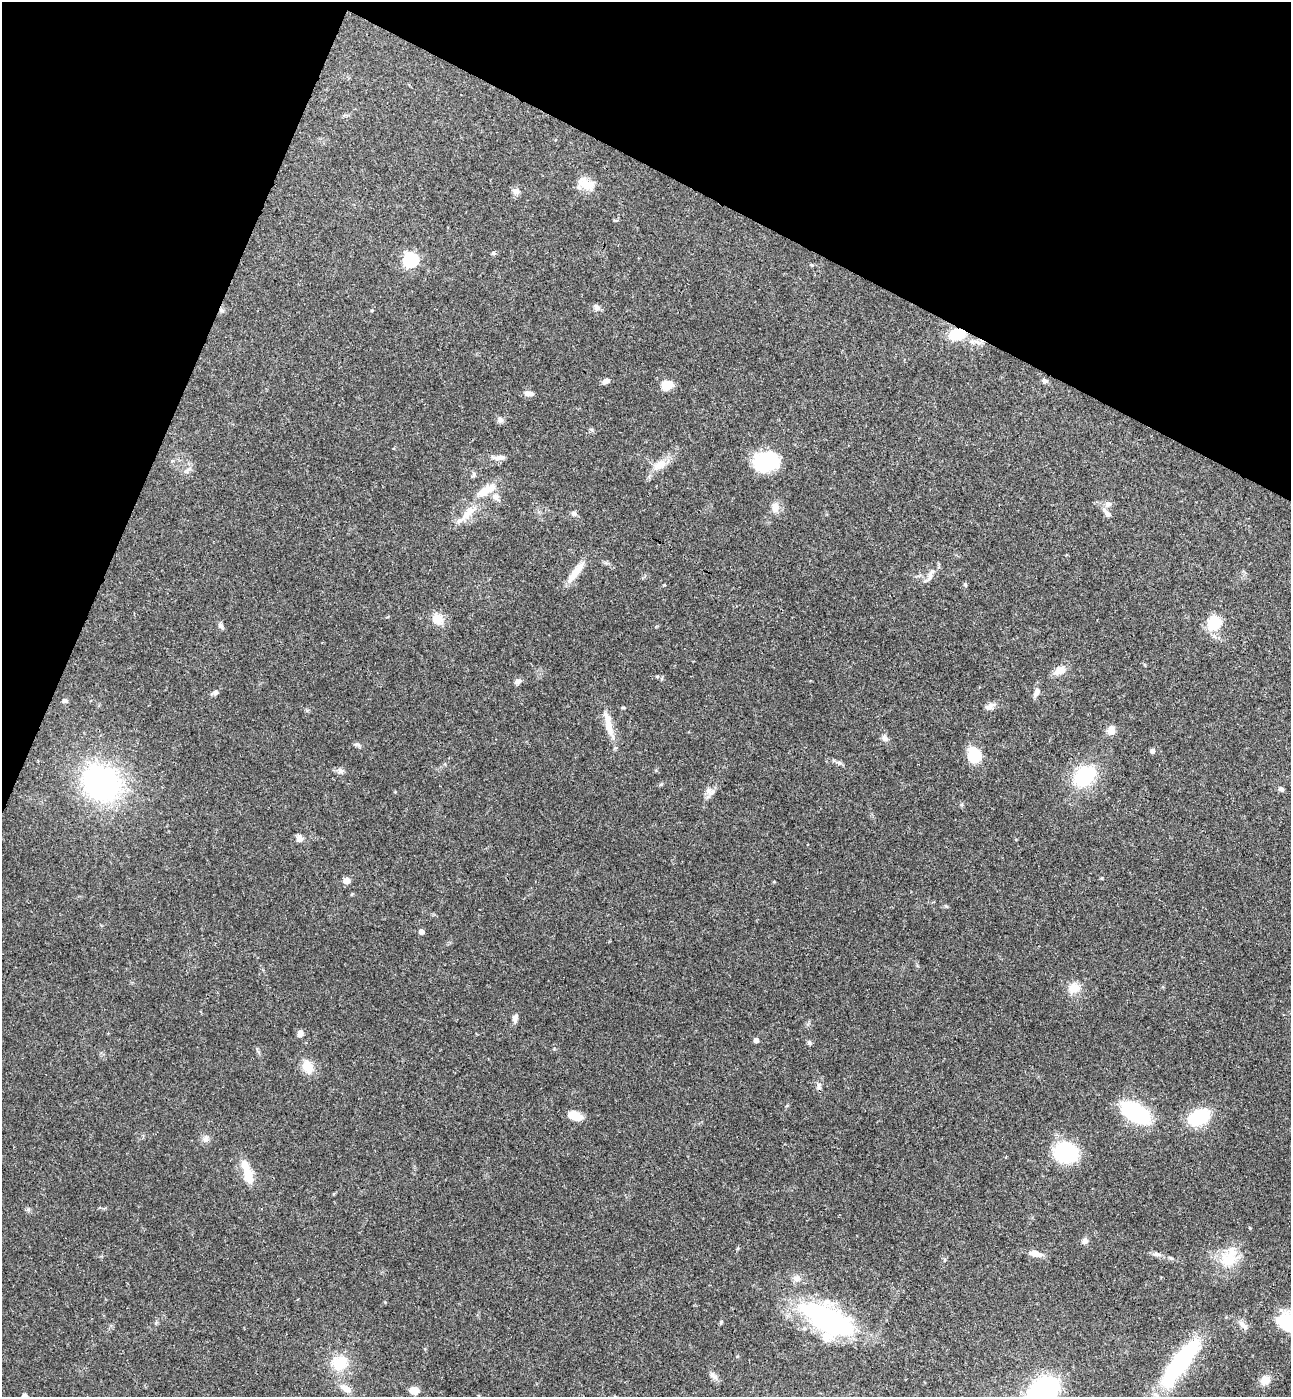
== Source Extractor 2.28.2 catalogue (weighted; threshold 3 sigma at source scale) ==
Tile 2 of 4 x 4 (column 2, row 1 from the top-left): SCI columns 1484-2772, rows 4218-5612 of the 5679 x 5641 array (HDU 1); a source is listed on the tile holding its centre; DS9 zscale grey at full resolution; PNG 1293 x 1399 px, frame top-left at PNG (2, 2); no overlay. Shown black and unused: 21% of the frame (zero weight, under 3 of 4 exposures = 6% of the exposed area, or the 3 px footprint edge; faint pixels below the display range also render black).
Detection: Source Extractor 2.28.2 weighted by HDU 2 'WHT'; one run over the whole footprint, this tile lists its part. Background 0.0613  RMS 0.003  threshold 0.0137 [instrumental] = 3 sigma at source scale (4.5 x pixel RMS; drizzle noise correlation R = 1.50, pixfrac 1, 0.05/0.05 arcsec/px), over >= 5 px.
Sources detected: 89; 2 inside a brighter object's white glare — not listed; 2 inside a brighter listed object's ellipse — not listed separately; the other 85 listed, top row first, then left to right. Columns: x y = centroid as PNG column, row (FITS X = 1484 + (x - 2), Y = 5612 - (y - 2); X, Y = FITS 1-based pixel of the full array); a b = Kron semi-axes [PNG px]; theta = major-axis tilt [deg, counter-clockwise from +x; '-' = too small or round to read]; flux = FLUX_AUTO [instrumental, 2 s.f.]
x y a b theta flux
586 184 23 12 -25 4.8
516 191 10 7 -11 1.2
493 253 5 5 - 0.5
411 260 7 6 - 63
812 265 5 4 - 0.33
597 307 9 7 -33 1.2
221 310 6 4 -45 0.59
957 334 17 12 11 7.8
606 381 7 5 17 1.5
1045 381 8 6 -20 0.75
667 385 12 9 12 4.4
527 393 10 8 -41 1.3
500 420 9 8 - 1
499 457 17 6 6 1.6
765 461 36 15 -21 9.5
660 465 20 11 25 4.2
186 470 7 4 2 0.75
473 475 9 5 66 0.57
486 490 30 11 29 5.9
496 497 13 8 -39 1.8
1108 504 8 8 - 1.5
775 507 14 10 88 2.4
574 513 7 7 - 0.81
1107 514 10 6 -43 1.4
466 515 32 9 42 4.7
574 574 30 9 53 4.5
930 576 13 7 72 1.6
438 619 15 12 -40 3.9
1214 624 16 13 57 9.8
220 625 8 6 -64 0.85
1060 670 16 10 26 2.9
657 676 6 4 -18 0.38
518 681 9 6 35 1.2
215 692 8 6 -83 0.82
1037 692 12 7 76 1.5
64 701 7 6 - 0.73
990 706 13 7 25 1.6
623 708 5 3 - 0.35
609 726 26 10 -75 4.5
1111 730 11 10 - 2
885 738 9 8 - 1.1
357 745 11 4 -13 0.66
1152 751 5 5 - 0.86
974 755 14 12 -67 9.8
839 763 8 5 -17 0.78
340 771 8 8 - 1.1
1084 776 20 15 43 23
101 783 31 26 -36 73
661 784 6 4 19 0.38
1281 789 6 5 - 0.9
709 791 13 9 -24 1.7
299 838 8 7 - 1.6
347 881 8 6 3 1.8
946 906 7 4 -45 0.39
421 932 5 4 - 1.5
1074 988 14 12 15 3.9
515 1018 11 6 77 1.3
300 1033 8 6 69 1.5
756 1040 5 4 - 1.4
809 1042 6 6 - 0.54
308 1067 16 13 -71 4.4
819 1086 10 6 79 1.1
1136 1113 24 13 -32 36
576 1116 16 8 -17 4.3
1199 1117 16 11 23 22
206 1139 9 8 - 1.4
1066 1153 17 15 -5 29
247 1172 33 10 -72 6.2
1085 1241 8 8 - 1
1036 1254 15 7 -11 2.8
1156 1254 9 6 -8 1
1171 1258 6 4 -18 0.4
1229 1260 24 20 20 8.9
796 1278 10 10 - 1.8
827 1319 56 22 -26 62
721 1322 6 4 48 0.39
1284 1322 19 17 -23 15
1243 1325 15 7 -50 1.6
339 1363 20 17 11 8.3
1180 1363 43 11 53 56
1265 1380 12 11 - 2.9
346 1388 13 8 -30 2.4
414 1390 8 8 - 3
1043 1391 27 20 39 53
24 1396 6 5 - 0.73
Overlapping masked pixels (flux is a lower limit): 2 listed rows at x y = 221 310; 957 334
Isophote crosses this tile's border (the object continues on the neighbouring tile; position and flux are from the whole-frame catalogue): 4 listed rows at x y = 1284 1322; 1180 1363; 1043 1391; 24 1396
Unlisted compact peaks at least as high as the median listed source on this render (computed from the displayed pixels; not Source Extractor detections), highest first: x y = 1250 1228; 28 1209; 1102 878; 664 585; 961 805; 965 585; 715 1377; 774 882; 385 1302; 372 310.